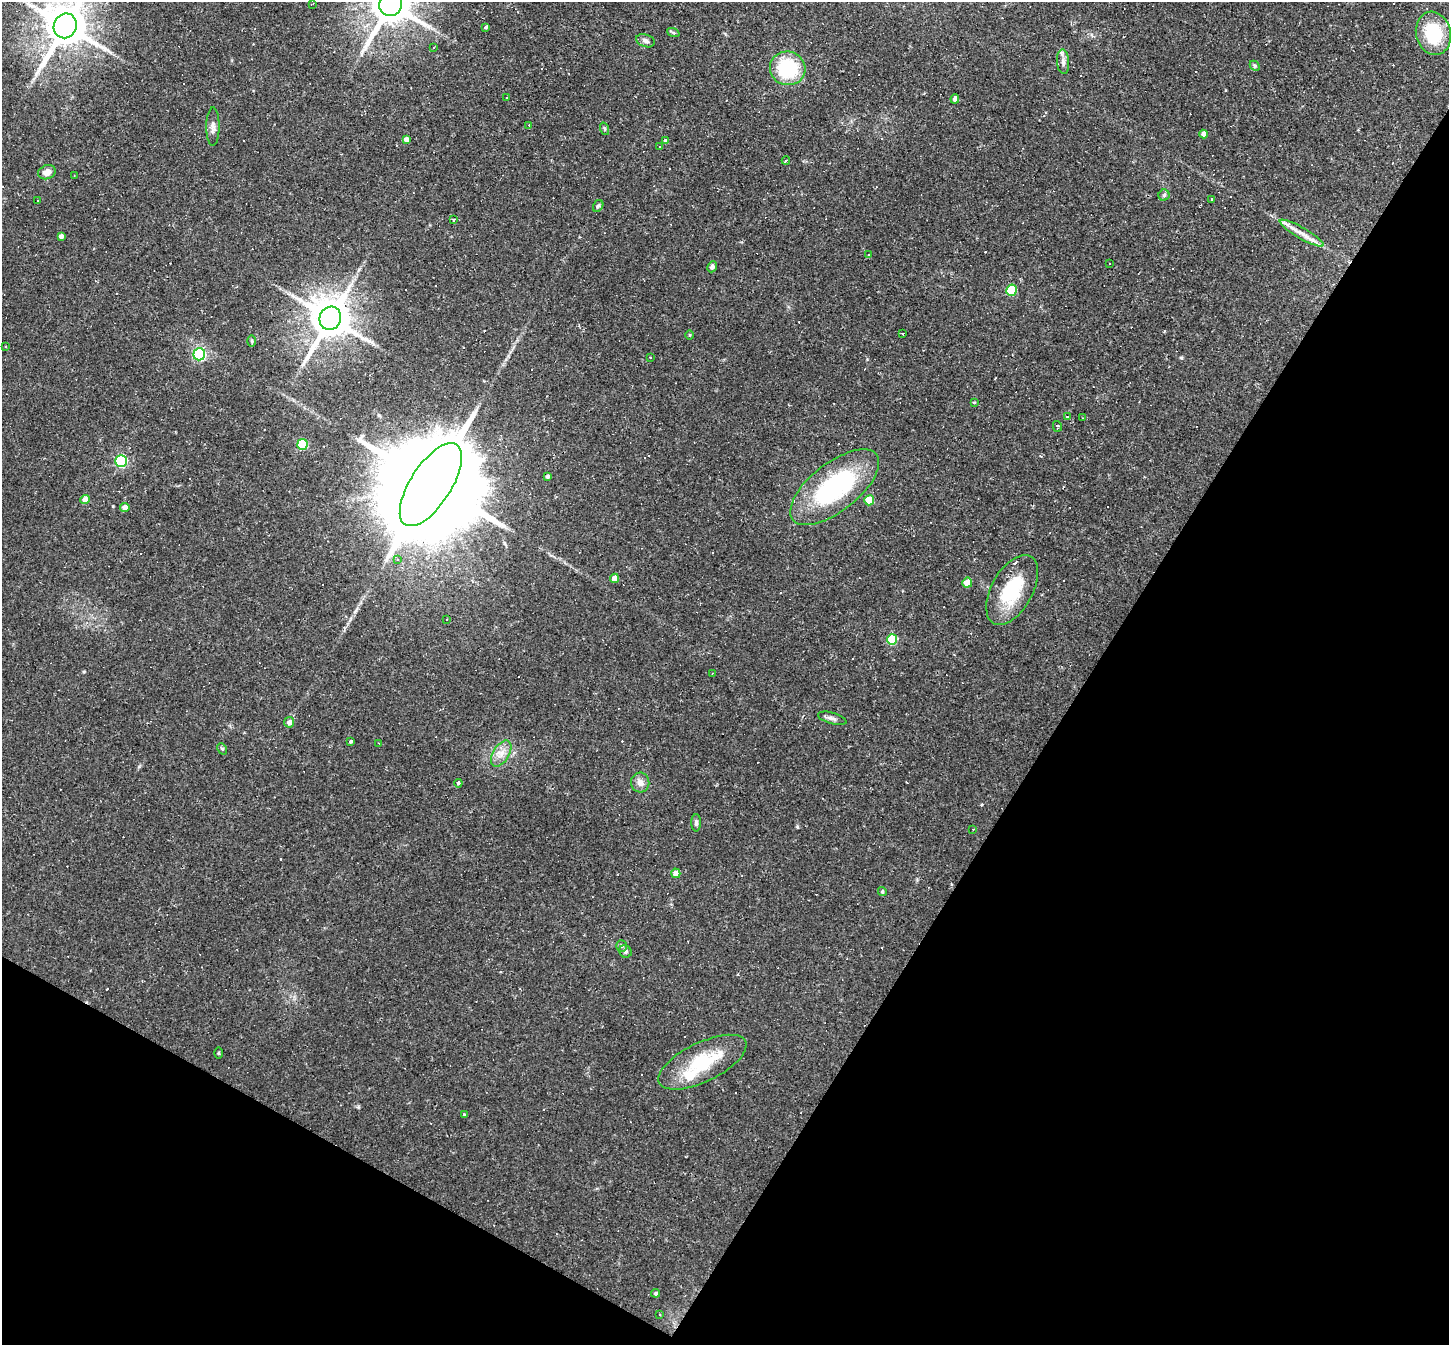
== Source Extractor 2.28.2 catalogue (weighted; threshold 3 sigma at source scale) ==
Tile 15 of 4 x 4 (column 3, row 4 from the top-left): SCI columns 2894-4340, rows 145-1487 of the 5786 x 5798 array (HDU 1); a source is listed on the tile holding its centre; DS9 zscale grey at full resolution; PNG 1451 x 1347 px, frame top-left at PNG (2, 2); each listed source drawn as its Kron ellipse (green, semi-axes under 4 px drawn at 4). Shown black and unused: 32% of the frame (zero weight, under 2 of 3 exposures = <1% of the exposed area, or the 3 px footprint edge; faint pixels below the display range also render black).
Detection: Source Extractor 2.28.2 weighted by HDU 2 'WHT'; one run over the whole footprint, this tile lists its part. Background 0.061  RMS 0.0056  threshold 0.0251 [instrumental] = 3 sigma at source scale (4.5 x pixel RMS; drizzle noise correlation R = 1.50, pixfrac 1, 0.05/0.05 arcsec/px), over >= 5 px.
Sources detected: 143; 62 cosmic-ray / hot-pixel residue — neither listed nor drawn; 2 inside a brighter listed object's ellipse — not listed separately; the other 79 listed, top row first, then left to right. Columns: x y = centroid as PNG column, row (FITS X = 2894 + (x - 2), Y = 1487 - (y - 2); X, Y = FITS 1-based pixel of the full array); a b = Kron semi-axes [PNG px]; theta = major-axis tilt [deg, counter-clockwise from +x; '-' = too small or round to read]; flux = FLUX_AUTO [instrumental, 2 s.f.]
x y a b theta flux
312 4 4 2 - 0.44
391 4 12 11 - 2200
65 26 13 11 62 2300
486 27 3 3 - 1.3
673 32 6 4 -20 0.82
1433 33 22 17 -77 31
645 41 9 6 -18 1.8
434 48 3 3 - 20
1063 62 12 6 -86 2.6
1255 66 6 4 -45 0.8
788 68 18 16 -14 37
506 98 2 2 - 0.44
955 99 5 4 - 2.6
529 125 3 2 - 0.62
213 127 19 6 90 2.9
605 129 6 4 -71 0.72
1203 134 4 4 - 3.5
406 139 4 4 - 2.4
665 141 4 4 - 1.4
660 146 3 2 - 0.59
786 161 4 3 - 0.83
47 172 9 7 20 4
74 176 3 2 - 0.33
1164 195 5 5 - 1.1
1211 199 4 2 - 0.54
38 200 3 2 - 0.91
598 206 6 5 - 0.96
454 220 3 3 - 1.3
1302 233 25 5 -30 5.9
61 236 4 4 - 2.1
868 254 2 2 - 0.48
1110 263 3 3 - 2.1
712 267 6 4 65 1.5
1011 290 6 5 - 30
330 318 12 10 65 2100
903 334 3 3 - 1.7
690 335 5 3 - 0.49
252 341 6 4 -89 0.75
5 347 3 3 - 0.67
199 354 6 6 - 84
650 357 3 2 - 0.41
974 402 4 3 - 0.51
1068 417 3 3 - 1.5
1083 418 3 2 - 0.46
1057 426 5 3 - 0.95
302 444 5 5 - 32
121 461 6 6 - 80
547 476 3 3 - 1
431 485 47 20 57 22000
835 487 53 24 38 75
85 500 4 4 - 5.1
869 500 5 5 - 14
125 507 5 4 - 3.3
398 559 3 3 - 1.6
614 578 5 4 - 6.6
967 583 5 4 - 9.1
1012 590 38 20 61 30
446 619 3 2 - 0.85
892 639 5 5 - 26
712 673 3 2 - 0.33
832 718 15 5 -16 2.1
289 722 5 5 - 2.7
351 741 3 3 - 1.5
379 743 3 2 - 0.57
222 749 6 4 -60 0.83
501 753 14 8 58 5
640 782 10 9 - 3.3
458 783 4 4 - 1.1
696 823 9 5 90 1.4
973 829 2 2 - 0.38
676 873 4 4 - 4.2
882 891 4 4 - 0.99
621 946 5 5 - 0.93
625 951 6 6 - 1.3
218 1053 6 4 90 0.59
702 1062 48 19 26 31
465 1114 3 3 - 1.5
656 1293 4 4 - 1.1
660 1315 3 2 - 0.47
Isophote crosses this tile's border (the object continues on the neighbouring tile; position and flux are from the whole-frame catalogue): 2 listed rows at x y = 391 4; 65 26
Unlisted compact peaks at least as high as the median listed source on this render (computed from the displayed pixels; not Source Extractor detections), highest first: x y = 1181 358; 797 827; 84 672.